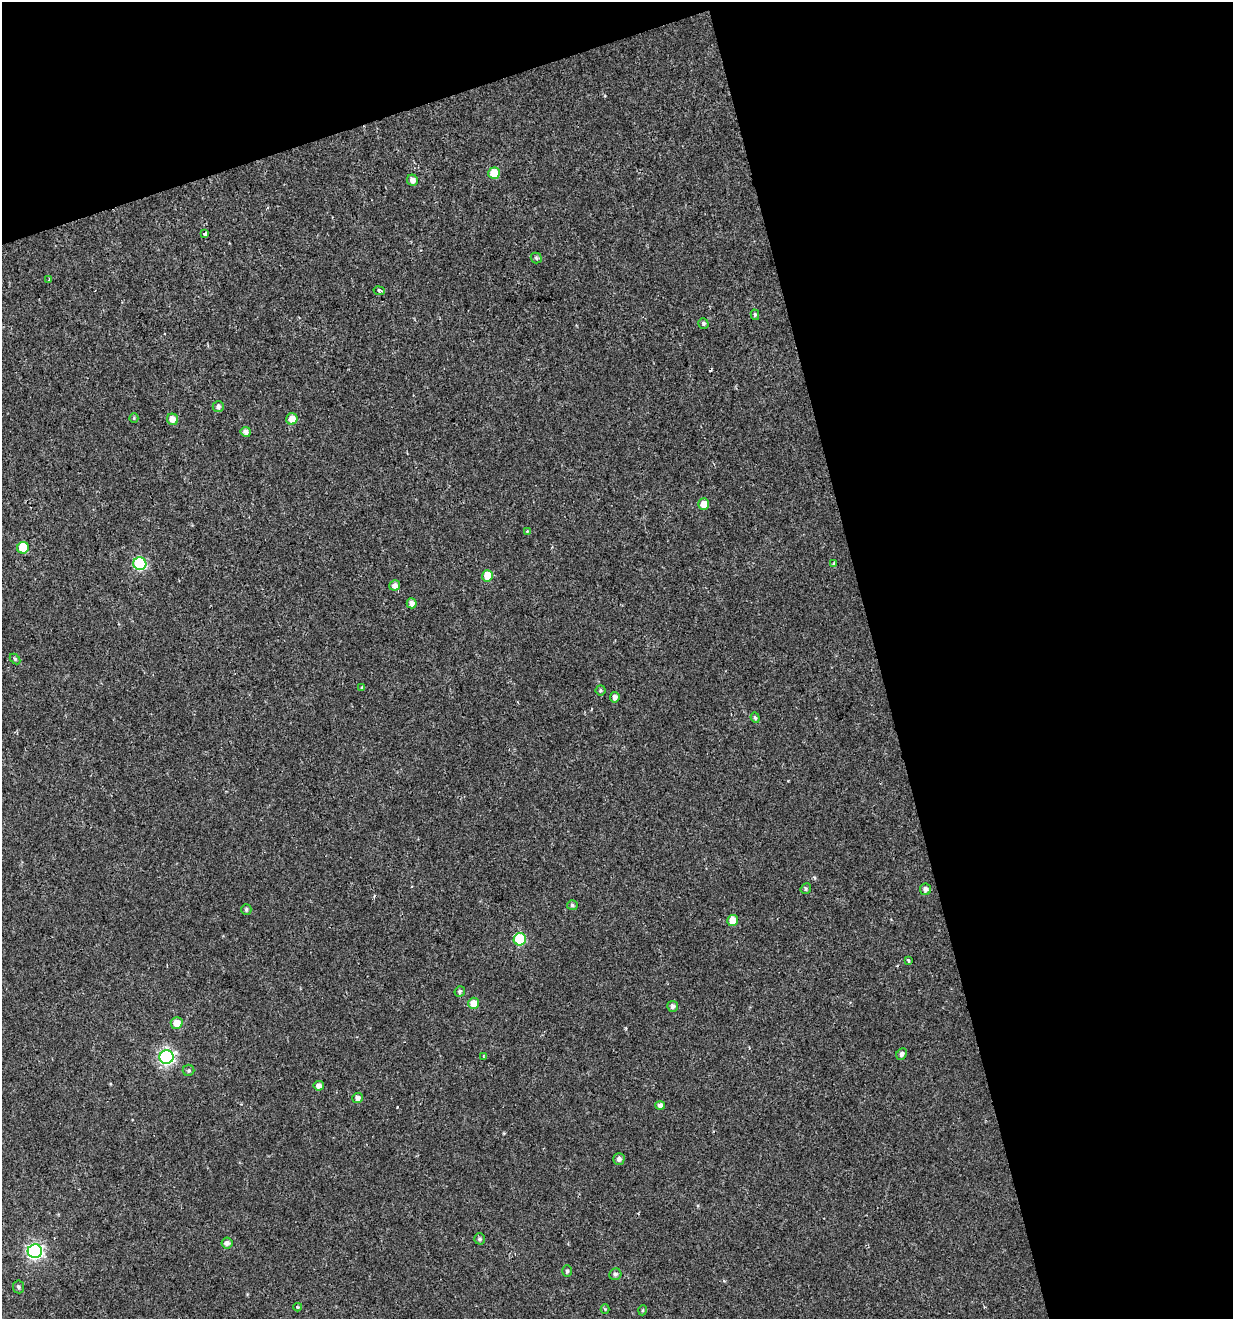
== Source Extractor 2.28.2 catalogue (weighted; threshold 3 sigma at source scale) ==
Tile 2 of 2 x 2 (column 2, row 1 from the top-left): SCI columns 1285-2515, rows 1319-2635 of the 2551 x 2635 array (HDU 1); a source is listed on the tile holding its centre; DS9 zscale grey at full resolution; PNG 1235 x 1321 px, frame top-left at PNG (2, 2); each listed source drawn as its Kron ellipse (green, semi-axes under 4 px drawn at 4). Shown black and unused: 34% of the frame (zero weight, under 2 of 3 exposures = <1% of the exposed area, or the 3 px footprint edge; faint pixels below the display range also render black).
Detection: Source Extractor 2.28.2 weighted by HDU 2 'WHT'; one run over the whole footprint, this tile lists its part. Background 3.53e-04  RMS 0.0024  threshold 0.0107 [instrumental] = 3 sigma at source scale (4.5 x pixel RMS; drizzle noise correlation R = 1.50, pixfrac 1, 0.0396/0.0396 arcsec/px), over >= 5 px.
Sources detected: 57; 3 cosmic-ray / hot-pixel residue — neither listed nor drawn; the other 54 listed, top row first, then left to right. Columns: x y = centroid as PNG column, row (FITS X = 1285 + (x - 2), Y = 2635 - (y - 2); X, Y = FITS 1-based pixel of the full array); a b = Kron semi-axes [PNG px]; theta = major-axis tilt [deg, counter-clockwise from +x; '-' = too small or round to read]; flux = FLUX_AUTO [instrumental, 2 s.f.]
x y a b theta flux
494 173 6 5 - 5.8
412 180 6 5 - 1.2
205 234 4 3 - 2.5
536 258 5 5 - 0.44
49 280 3 3 - 0.26
379 291 6 4 -10 0.52
755 315 5 4 - 0.36
703 323 5 5 - 0.46
218 407 5 5 - 0.71
134 418 4 4 - 0.23
172 419 6 5 - 1.7
292 419 6 5 - 2.3
246 432 5 5 - 0.82
704 504 6 5 - 2
527 531 4 4 - 0.19
23 548 6 5 - 8
834 563 4 3 - 0.38
140 564 6 6 - 25
488 576 5 5 - 4.3
395 585 5 5 - 1.2
412 603 5 5 - 1.1
15 659 6 4 -45 0.3
362 688 3 3 - 0.44
600 690 5 5 - 0.38
615 697 5 5 - 1
755 718 5 4 - 0.34
806 889 5 5 - 0.32
926 889 6 5 - 0.91
572 905 5 5 - 0.46
246 909 5 5 - 0.5
732 920 5 5 - 3.3
520 939 6 6 - 14
908 961 4 3 - 0.58
460 991 6 5 - 0.48
473 1003 5 5 - 2.6
673 1006 5 5 - 0.8
177 1023 6 6 - 2.4
902 1054 6 5 - 0.69
483 1056 4 3 - 0.22
166 1057 7 7 - 56
189 1070 6 5 - 0.43
319 1086 5 5 - 1
358 1098 5 5 - 0.97
660 1105 5 4 - 0.87
619 1159 5 5 - 0.87
480 1239 5 5 - 0.48
227 1243 5 5 - 0.94
35 1251 7 7 - 58
567 1271 5 5 - 0.45
615 1274 6 5 - 0.61
18 1287 6 5 - 0.52
298 1307 4 3 - 0.3
605 1309 4 4 - 0.22
643 1310 5 3 - 0.24